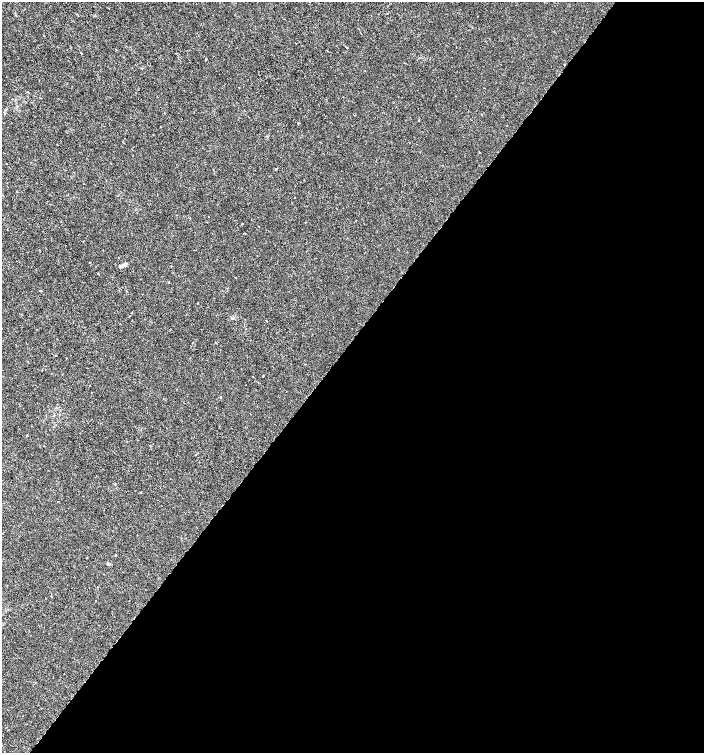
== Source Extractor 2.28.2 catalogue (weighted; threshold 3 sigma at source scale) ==
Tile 12 of 4 x 4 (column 4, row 3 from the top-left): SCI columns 4387-5790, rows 1507-3007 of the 6029 x 6009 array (HDU 1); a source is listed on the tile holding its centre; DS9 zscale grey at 2 x 2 block average (1 PNG px = mean of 2 x 2 image px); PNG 706 x 755 px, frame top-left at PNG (2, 2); no overlay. Shown black and unused: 54% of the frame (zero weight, under 3 of 6 exposures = <1% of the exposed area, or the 3 px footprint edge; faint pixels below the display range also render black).
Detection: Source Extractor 2.28.2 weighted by HDU 2 'WHT'; one run over the whole footprint, this tile lists its part. Background 3.95e-05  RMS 0.001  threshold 0.00426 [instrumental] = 3 sigma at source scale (4.09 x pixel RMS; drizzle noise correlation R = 1.36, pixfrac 0.8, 0.0396/0.0396 arcsec/px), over >= 5 px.
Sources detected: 19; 1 cosmic-ray / hot-pixel residue — not listed; the other 18 listed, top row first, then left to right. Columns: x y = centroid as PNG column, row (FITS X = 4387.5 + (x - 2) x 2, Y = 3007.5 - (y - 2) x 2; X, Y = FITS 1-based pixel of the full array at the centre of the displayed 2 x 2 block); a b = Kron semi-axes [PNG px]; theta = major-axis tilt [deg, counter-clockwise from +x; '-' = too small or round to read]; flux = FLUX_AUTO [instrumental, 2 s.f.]
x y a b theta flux
81 53 3 2 - 0.13
206 59 2 2 - 0.26
419 120 3 2 - 0.097
298 123 2 2 - 0.15
480 152 2 2 - 0.1
276 169 3 2 - 0.14
294 198 2 2 - 0.086
242 224 2 2 - 0.22
123 265 10 3 25 0.91
98 274 2 2 - 0.15
198 303 2 2 - 0.35
129 316 2 2 - 0.099
263 375 2 2 - 0.12
177 389 2 2 - 0.071
221 397 2 2 - 0.26
115 555 2 2 - 0.31
87 557 2 2 - 0.11
108 564 4 3 - 0.26
Diffuse or blended objects may show on this block-average render without a row.